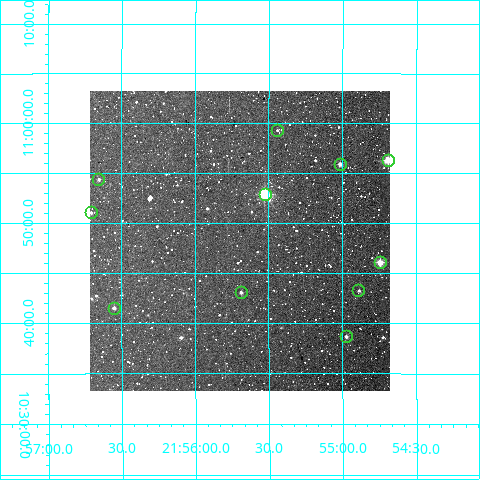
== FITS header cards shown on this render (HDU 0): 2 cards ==
NAXIS1  =                  300
NAXIS2  =                  300

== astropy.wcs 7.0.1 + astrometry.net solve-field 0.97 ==
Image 300 x 300 px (HDU 0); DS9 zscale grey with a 90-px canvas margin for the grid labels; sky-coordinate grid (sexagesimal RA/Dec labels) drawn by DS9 from the SOLVED WCS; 11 Tycho-2 reference stars matched to detected sources circled (green)
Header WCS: RA---TAN/DEC--TAN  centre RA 21:55:42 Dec +10:48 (328.92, +10.80 deg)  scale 6 arcsec/px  FOV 30.0' x 30.0'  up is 0 deg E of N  parity normal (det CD < 0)
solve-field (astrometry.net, Tycho-2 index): VERIFIED the header's WCS against the Tycho-2 star catalogue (verified at 2 index scales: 8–11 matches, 0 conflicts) and refined it, rather than solving blind
Solved WCS: RA---TAN-SIP/DEC--TAN-SIP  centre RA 21:55:42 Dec +10:48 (328.92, +10.80 deg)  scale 6 arcsec/px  FOV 30.0' x 30.0'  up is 0 deg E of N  parity normal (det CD < 0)
The solver's refit moves the header's centre by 3.3 arcsec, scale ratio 1.001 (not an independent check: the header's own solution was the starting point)
Tycho-2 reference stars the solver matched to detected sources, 11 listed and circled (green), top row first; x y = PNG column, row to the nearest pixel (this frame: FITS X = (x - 90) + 1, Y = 300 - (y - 91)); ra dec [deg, ICRS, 3 dp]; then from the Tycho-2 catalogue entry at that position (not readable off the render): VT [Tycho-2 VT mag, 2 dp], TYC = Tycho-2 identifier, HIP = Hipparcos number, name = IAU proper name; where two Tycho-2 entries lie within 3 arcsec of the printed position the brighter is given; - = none
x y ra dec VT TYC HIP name
277 130 328.860 +10.988 12.70 1126-1414-1 - -
388 160 328.673 +10.938 9.06 1126-1161-1 - -
340 164 328.754 +10.931 10.52 1126-465-1 - -
98 179 329.163 +10.906 11.69 1126-1649-1 - -
265 194 328.881 +10.880 7.83 1126-16-1 108228 -
91 212 329.176 +10.850 11.74 1126-1833-1 - -
380 262 328.686 +10.768 9.10 1126-918-1 - -
358 290 328.722 +10.721 11.50 1126-265-1 - -
241 292 328.921 +10.717 11.61 1126-1377-1 - -
114 308 329.138 +10.692 10.99 1126-1627-1 - -
346 336 328.743 +10.644 10.71 1126-243-1 - -